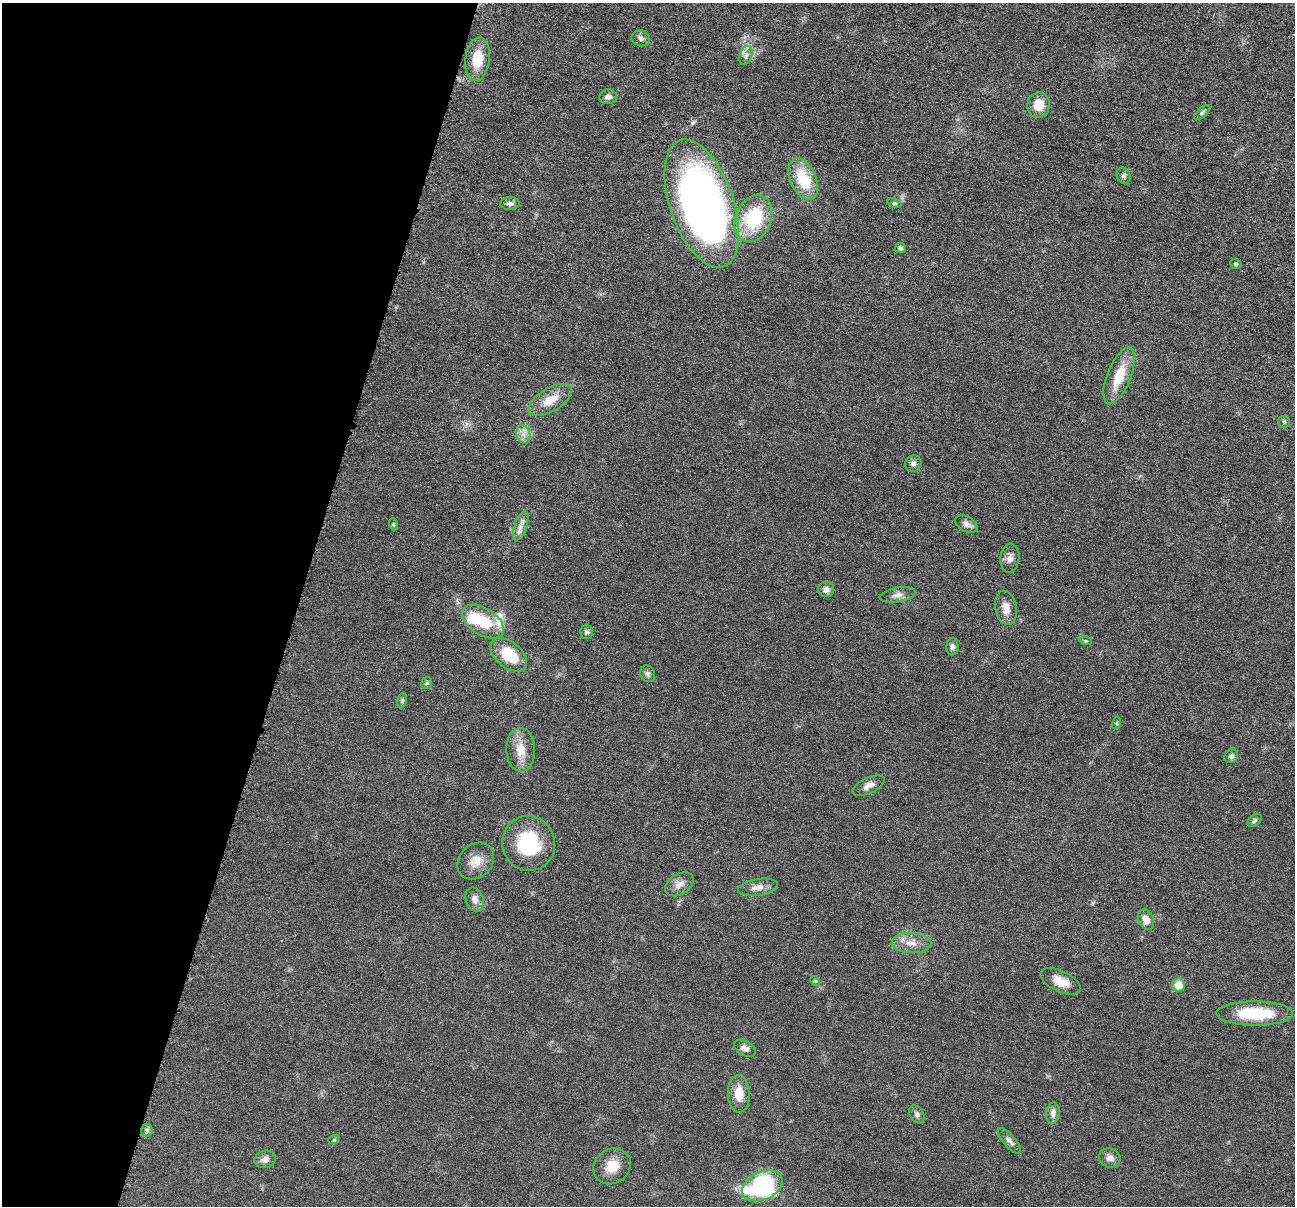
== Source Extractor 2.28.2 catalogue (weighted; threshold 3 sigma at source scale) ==
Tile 9 of 4 x 4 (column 1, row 3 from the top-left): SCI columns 6-1298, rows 1459-2662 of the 5184 x 5201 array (HDU 1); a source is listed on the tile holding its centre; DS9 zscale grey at full resolution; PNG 1297 x 1208 px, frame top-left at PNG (2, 3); each listed source drawn as its Kron ellipse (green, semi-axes under 4 px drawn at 4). Shown black and unused: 23% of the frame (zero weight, under 4 of 8 exposures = <1% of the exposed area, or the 3 px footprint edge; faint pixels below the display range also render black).
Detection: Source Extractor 2.28.2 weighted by HDU 2 'WHT'; one run over the whole footprint, this tile lists its part. Background 0.036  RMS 0.0036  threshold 0.0148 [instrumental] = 3 sigma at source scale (4.09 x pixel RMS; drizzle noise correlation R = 1.36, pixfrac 0.8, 0.05/0.05 arcsec/px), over >= 5 px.
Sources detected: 63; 2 inside a brighter listed object's ellipse — not listed separately; the other 61 listed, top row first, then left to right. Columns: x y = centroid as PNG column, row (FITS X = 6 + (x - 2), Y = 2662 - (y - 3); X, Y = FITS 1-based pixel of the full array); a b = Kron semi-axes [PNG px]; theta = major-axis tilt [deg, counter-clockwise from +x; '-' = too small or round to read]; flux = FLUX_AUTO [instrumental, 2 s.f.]
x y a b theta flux
641 38 9 7 -18 1.2
746 55 10 6 72 1.4
477 59 22 12 83 8.3
608 97 9 7 -3 1.4
1039 105 12 11 - 5.3
1202 112 10 4 41 0.77
1124 176 8 6 -64 0.88
803 179 22 12 -66 13
895 203 7 4 -19 0.57
510 204 9 6 1 1.1
702 204 67 31 -71 220
754 218 24 18 67 21
900 248 5 5 - 0.76
1236 264 6 5 - 0.57
1119 376 30 11 68 9.2
550 400 24 11 31 6.1
1284 422 6 5 - 0.58
523 434 9 6 -72 1.9
913 464 8 8 - 1.3
393 524 6 4 -72 0.42
966 524 12 7 -30 1.6
521 526 15 6 70 2.1
1010 558 14 9 82 2
826 589 8 7 - 1.5
898 595 18 7 10 2.1
1006 608 17 10 -78 3.5
483 622 23 13 -32 13
587 632 6 6 - 0.9
1086 641 6 4 -17 0.43
952 647 9 6 88 0.99
509 655 21 13 -40 11
648 674 9 7 -65 0.96
427 683 6 5 - 0.57
402 701 8 4 76 0.6
1117 723 6 4 73 0.39
521 750 22 14 -88 5.7
1231 756 7 6 - 1
869 786 17 7 25 2.4
1254 820 8 5 41 0.7
529 843 27 26 - 21
476 861 20 16 46 4.7
679 884 15 10 32 2.5
758 887 20 8 9 2.6
475 899 12 8 -71 2.4
1146 920 11 7 -63 2.8
911 943 20 10 -2 3.9
815 981 5 4 - 0.42
1061 981 22 10 -25 4.7
1178 985 6 6 - 6.2
1255 1013 38 12 0 18
745 1048 12 7 -29 1.6
739 1094 19 11 -87 5.5
1053 1113 10 7 84 1.9
917 1114 9 7 -57 1.1
147 1130 6 6 - 0.77
334 1140 6 3 17 0.37
1009 1141 16 6 -49 1.5
1110 1158 11 9 -19 2
265 1159 11 8 18 2
612 1166 19 17 37 5.8
762 1186 21 14 24 48